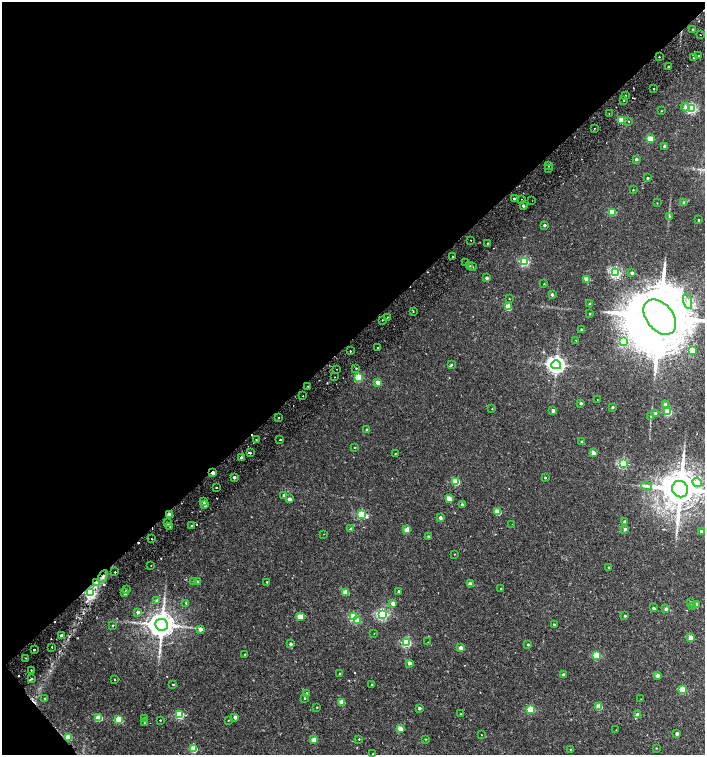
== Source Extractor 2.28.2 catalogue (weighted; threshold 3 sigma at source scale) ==
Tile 5 of 4 x 4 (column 1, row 2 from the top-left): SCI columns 192-1597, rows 3061-4565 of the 6068 x 6115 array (HDU 1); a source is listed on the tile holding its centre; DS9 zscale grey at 2 x 2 block average (1 PNG px = mean of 2 x 2 image px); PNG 707 x 757 px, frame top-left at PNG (2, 2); each listed source drawn as its Kron ellipse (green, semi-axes under 4 px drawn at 4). Shown black and unused: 45% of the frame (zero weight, under 2 of 3 exposures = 3% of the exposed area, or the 3 px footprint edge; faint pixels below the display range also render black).
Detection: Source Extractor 2.28.2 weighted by HDU 2 'WHT'; one run over the whole footprint, this tile lists its part. Background 0.0101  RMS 0.0028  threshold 0.0126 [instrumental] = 3 sigma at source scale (4.5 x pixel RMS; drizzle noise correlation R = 1.50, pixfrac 1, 0.0396/0.0396 arcsec/px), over >= 5 px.
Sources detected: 218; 9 cosmic-ray / hot-pixel residue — neither listed nor drawn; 1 inside a brighter listed object's ellipse — not listed separately; the other 208 listed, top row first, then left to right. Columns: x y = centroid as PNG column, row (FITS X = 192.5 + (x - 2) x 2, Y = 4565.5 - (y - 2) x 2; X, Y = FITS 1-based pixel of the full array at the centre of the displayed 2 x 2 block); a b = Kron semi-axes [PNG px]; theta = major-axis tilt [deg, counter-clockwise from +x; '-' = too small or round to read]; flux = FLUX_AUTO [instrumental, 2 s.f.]
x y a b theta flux
693 29 2 2 - 1.1
700 35 2 2 - 0.22
699 56 2 2 - 0.43
659 57 2 2 - 1.4
693 58 2 2 - 0.32
668 67 2 2 - 0.58
653 88 2 2 - 0.74
625 95 2 2 - 0.74
624 101 2 2 - 0.64
685 107 4 3 - 2.2
692 109 3 3 - 77
661 111 2 2 - 0.36
609 114 2 2 - 0.32
622 120 3 3 - 32
629 121 2 2 - 0.34
594 128 2 2 - 2.6
650 139 3 3 - 19
664 146 2 2 - 1.1
636 159 2 2 - 1.9
548 166 2 2 - 0.44
548 169 2 2 - 0.37
648 178 2 2 - 0.92
633 190 2 2 - 0.37
514 199 2 2 - 4.3
521 199 2 2 - 0.34
532 201 2 2 - 0.34
657 203 2 2 - 0.28
684 203 2 2 - 2.4
523 206 2 2 - 1.6
612 212 3 3 - 19
669 217 4 3 - 0.58
698 220 2 2 - 0.57
544 225 2 2 - 1.3
471 240 2 2 - 0.39
487 243 2 2 - 0.76
453 257 2 2 - 1.4
524 262 3 3 - 49
466 263 2 2 - 0.34
470 265 2 2 - 0.35
472 266 2 2 - 0.94
615 273 3 3 - 94
632 273 3 2 - 1.4
487 278 2 2 - 1.8
586 279 3 2 - 7.3
544 284 2 2 - 0.35
552 294 2 2 - 1.8
509 299 2 2 - 0.23
688 301 8 4 -73 2.6
590 304 2 2 - 1.5
508 307 3 3 - 15
413 312 2 2 - 0.4
589 314 3 2 - 0.39
388 317 2 2 - 0.32
660 317 20 13 -51 9900
382 320 2 2 - 0.46
581 329 2 2 - 0.5
576 340 2 2 - 0.33
623 341 3 3 - 37
378 348 2 2 - 1.6
350 351 2 2 - 1.5
693 351 3 2 - 13
451 365 3 3 - 0.54
556 365 5 4 - 320
356 368 3 2 - 0.53
337 369 2 2 - 0.33
335 377 2 2 - 0.36
358 377 3 3 - 34
378 382 3 2 - 5.6
308 386 2 2 - 0.39
303 396 2 2 - 0.85
597 400 2 2 - 0.2
581 403 2 2 - 1.5
665 405 3 3 - 3.7
612 407 2 2 - 0.89
492 409 2 2 - 0.22
553 411 2 2 - 3.3
668 412 3 3 - 33
656 413 3 2 - 1.6
279 417 2 2 - 1.3
650 417 3 2 - 0.44
366 429 2 2 - 0.52
256 439 2 2 - 0.46
280 440 2 2 - 0.89
582 441 2 2 - 0.96
354 447 2 2 - 0.31
250 453 3 2 - 2.5
593 453 3 2 - 4.7
395 454 2 2 - 0.36
241 457 2 2 - 1.9
623 463 3 3 - 63
213 473 2 2 - 4.7
234 477 2 2 - 2.2
545 478 2 2 - 0.58
456 481 3 3 - 23
697 482 5 4 - 5.3
646 486 6 2 -11 1.2
216 487 2 2 - 1.1
680 489 8 7 - 2000
284 495 3 3 - 1.1
449 498 3 2 - 9.6
289 499 2 2 - 3.8
203 502 2 2 - 2.2
204 504 3 2 - 4.8
462 504 3 2 - 0.95
498 512 3 3 - 14
362 514 4 3 - 49
169 515 3 2 - 6.7
440 518 2 2 - 2
625 522 2 2 - 2.2
168 523 3 2 - 1.4
512 524 2 2 - 0.2
192 526 2 2 - 1.4
170 527 2 2 - 0.66
351 529 2 2 - 2.4
625 529 3 3 - 1.7
407 530 4 3 - 11
701 531 2 2 - 1.5
324 534 2 2 - 0.24
428 536 2 2 - 1.3
152 539 2 2 - 0.69
454 554 2 2 - 0.21
151 565 2 2 - 0.32
609 567 2 2 - 0.4
115 572 2 2 - 0.84
103 576 7 3 64 1.8
194 581 2 2 - 1.9
97 582 4 3 - 2.4
197 582 3 2 - 3.1
267 582 2 2 - 0.5
470 584 3 2 - 6.4
126 589 2 2 - 1.9
501 589 2 2 - 1.2
399 591 2 2 - 0.89
345 592 3 2 - 11
90 593 4 3 - 71
125 593 2 2 - 2.6
156 601 3 3 - 1.2
691 602 3 3 - 0.57
186 603 3 2 - 0.41
393 603 2 2 - 5.6
696 604 2 2 - 5.4
692 606 3 3 - 0.69
653 608 2 2 - 1.4
666 609 3 2 - 1.5
137 612 3 3 - 1.5
383 614 4 3 - 85
625 616 2 2 - 0.91
300 617 3 3 - 11
353 617 3 3 - 37
357 620 3 3 - 10
112 625 2 2 - 0.4
161 625 6 6 - 950
554 625 2 2 - 1.5
200 629 3 3 - 3.1
374 634 2 2 - 0.19
61 635 2 2 - 3.1
691 637 3 3 - 12
406 642 3 3 - 53
428 642 2 2 - 0.18
290 644 2 2 - 1.9
528 645 2 2 - 0.66
52 647 2 2 - 1.1
461 648 2 2 - 7.3
34 650 2 2 - 4.5
245 654 2 2 - 0.41
597 655 3 3 - 25
25 658 2 2 - 0.34
409 663 2 2 - 3.4
31 670 2 2 - 0.48
340 674 2 2 - 0.48
563 675 2 2 - 2.3
658 675 2 2 - 3.6
31 679 3 3 - 0.9
115 679 2 2 - 0.31
173 684 2 2 - 0.5
372 684 2 2 - 0.48
682 689 3 3 - 18
307 693 2 2 - 1.8
304 698 2 2 - 0.52
44 699 2 2 - 0.37
641 699 2 2 - 0.23
342 702 3 2 - 11
599 706 3 3 - 15
317 707 2 2 - 0.4
419 708 2 2 - 2.2
531 709 3 3 - 29
461 714 2 2 - 0.46
179 715 3 3 - 37
637 715 2 2 - 7.6
235 717 3 2 - 2.4
99 718 3 3 - 14
144 718 2 2 - 0.48
119 720 3 3 - 24
160 720 2 2 - 0.97
228 720 2 2 - 0.26
144 723 2 2 - 0.32
400 728 3 2 - 7.4
616 730 2 2 - 0.29
677 734 3 3 - 1.8
482 735 2 2 - 0.56
68 737 3 3 - 14
359 739 2 2 - 1.1
426 739 3 2 - 0.39
314 740 3 3 - 9.5
656 748 2 2 - 0.35
193 749 3 3 - 20
571 749 3 2 - 0.37
373 754 2 2 - 0.38
Overlapping masked pixels (flux is a lower limit): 5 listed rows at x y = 213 473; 169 515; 103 576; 97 582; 90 593
Isophote crosses this tile's border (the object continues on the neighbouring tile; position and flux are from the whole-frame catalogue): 3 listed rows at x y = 660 317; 680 489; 373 754
Diffuse or blended objects may show on this block-average render without a row.